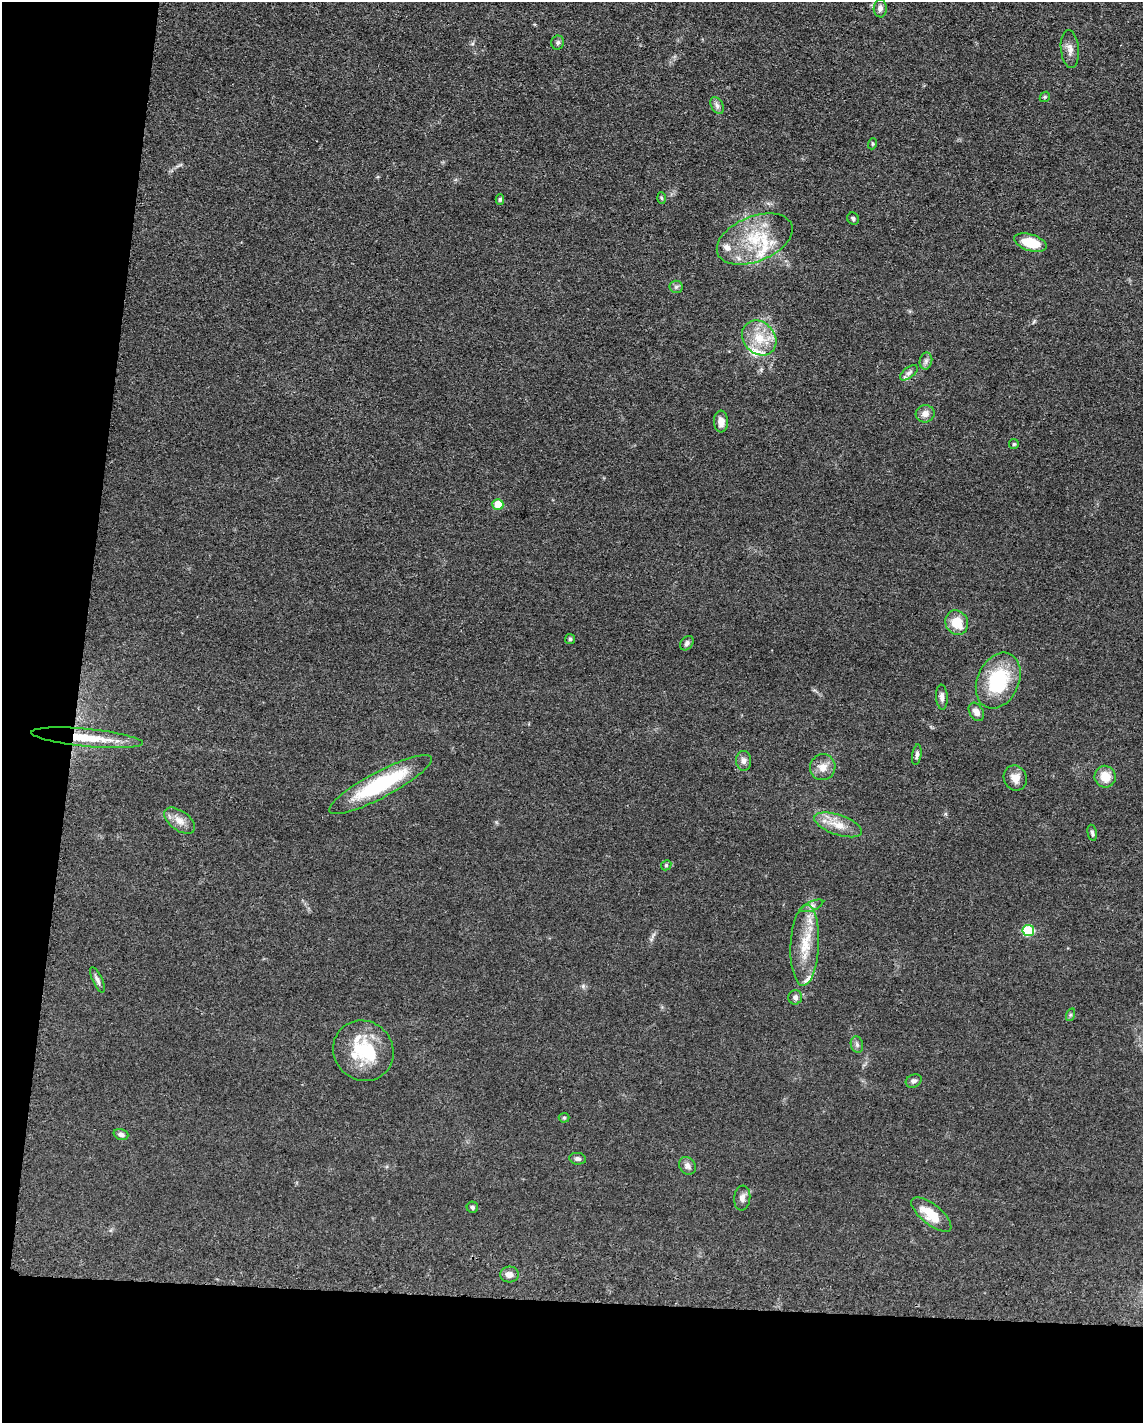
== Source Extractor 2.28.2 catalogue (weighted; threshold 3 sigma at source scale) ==
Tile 9 of 4 x 3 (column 1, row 3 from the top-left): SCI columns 15-1155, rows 228-1648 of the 4592 x 4657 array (HDU 1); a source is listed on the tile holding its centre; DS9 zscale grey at full resolution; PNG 1145 x 1425 px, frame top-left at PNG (2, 2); each listed source drawn as its Kron ellipse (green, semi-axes under 4 px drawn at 4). Shown black and unused: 15% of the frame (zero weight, under 3 of 5 exposures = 4% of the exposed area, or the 3 px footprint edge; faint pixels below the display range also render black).
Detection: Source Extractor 2.28.2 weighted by HDU 2 'WHT'; one run over the whole footprint, this tile lists its part. Background 0.0476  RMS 0.0056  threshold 0.0253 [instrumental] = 3 sigma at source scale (4.5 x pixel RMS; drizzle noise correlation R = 1.50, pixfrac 1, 0.05/0.05 arcsec/px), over >= 5 px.
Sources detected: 63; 1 inside a brighter object's white glare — neither listed nor drawn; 9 inside a brighter listed object's ellipse — not listed separately; the other 53 listed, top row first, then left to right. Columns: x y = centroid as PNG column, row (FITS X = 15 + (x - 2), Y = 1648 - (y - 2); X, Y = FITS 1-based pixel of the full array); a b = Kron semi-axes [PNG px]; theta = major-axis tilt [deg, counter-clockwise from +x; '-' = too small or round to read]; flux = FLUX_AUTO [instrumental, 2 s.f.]
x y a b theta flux
880 8 9 6 89 2.2
558 43 7 6 - 1.3
1070 49 19 9 -84 4.1
1045 97 5 4 - 0.73
717 106 9 6 -64 1.9
872 144 5 3 - 0.59
661 198 6 4 -87 0.66
500 199 5 4 - 0.72
853 219 6 5 - 1.1
755 239 40 22 22 30
1030 243 17 8 -17 14
676 287 6 6 - 1.4
759 338 19 15 -47 14
926 361 8 6 78 1.8
909 373 10 5 37 1.7
925 414 9 8 - 3.8
721 422 11 7 -87 4
1014 444 5 4 - 0.72
498 504 5 5 - 12
957 623 12 11 - 11
570 639 5 5 - 0.86
687 643 8 6 52 1.5
998 681 29 20 66 36
942 697 12 6 -86 2.4
976 712 10 6 -57 3.5
87 738 56 9 -6 22
917 755 10 4 81 1.5
744 761 10 7 -86 2.7
823 767 13 12 - 5.5
1105 777 11 10 - 8.6
1015 778 13 11 -62 5.1
380 785 58 13 28 46
179 821 18 9 -35 5.1
838 825 25 10 -19 8.8
1092 833 8 4 -77 1.1
666 865 5 4 - 0.75
812 906 12 4 24 1.9
1028 930 6 5 - 35
805 945 40 14 87 17
97 980 14 5 -64 1.8
795 997 7 7 - 1.9
1070 1015 6 4 71 0.88
857 1045 8 6 -75 1.5
363 1051 31 29 -45 27
914 1081 8 6 29 1.7
564 1118 5 5 - 0.75
121 1134 7 5 -20 1.7
578 1159 8 5 -9 1.5
687 1166 9 7 -53 2.6
742 1198 12 8 84 3.1
472 1207 6 5 - 1.2
931 1215 24 10 -39 14
509 1275 9 8 - 3.1
Overlapping masked pixels (flux is a lower limit): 1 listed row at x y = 87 738